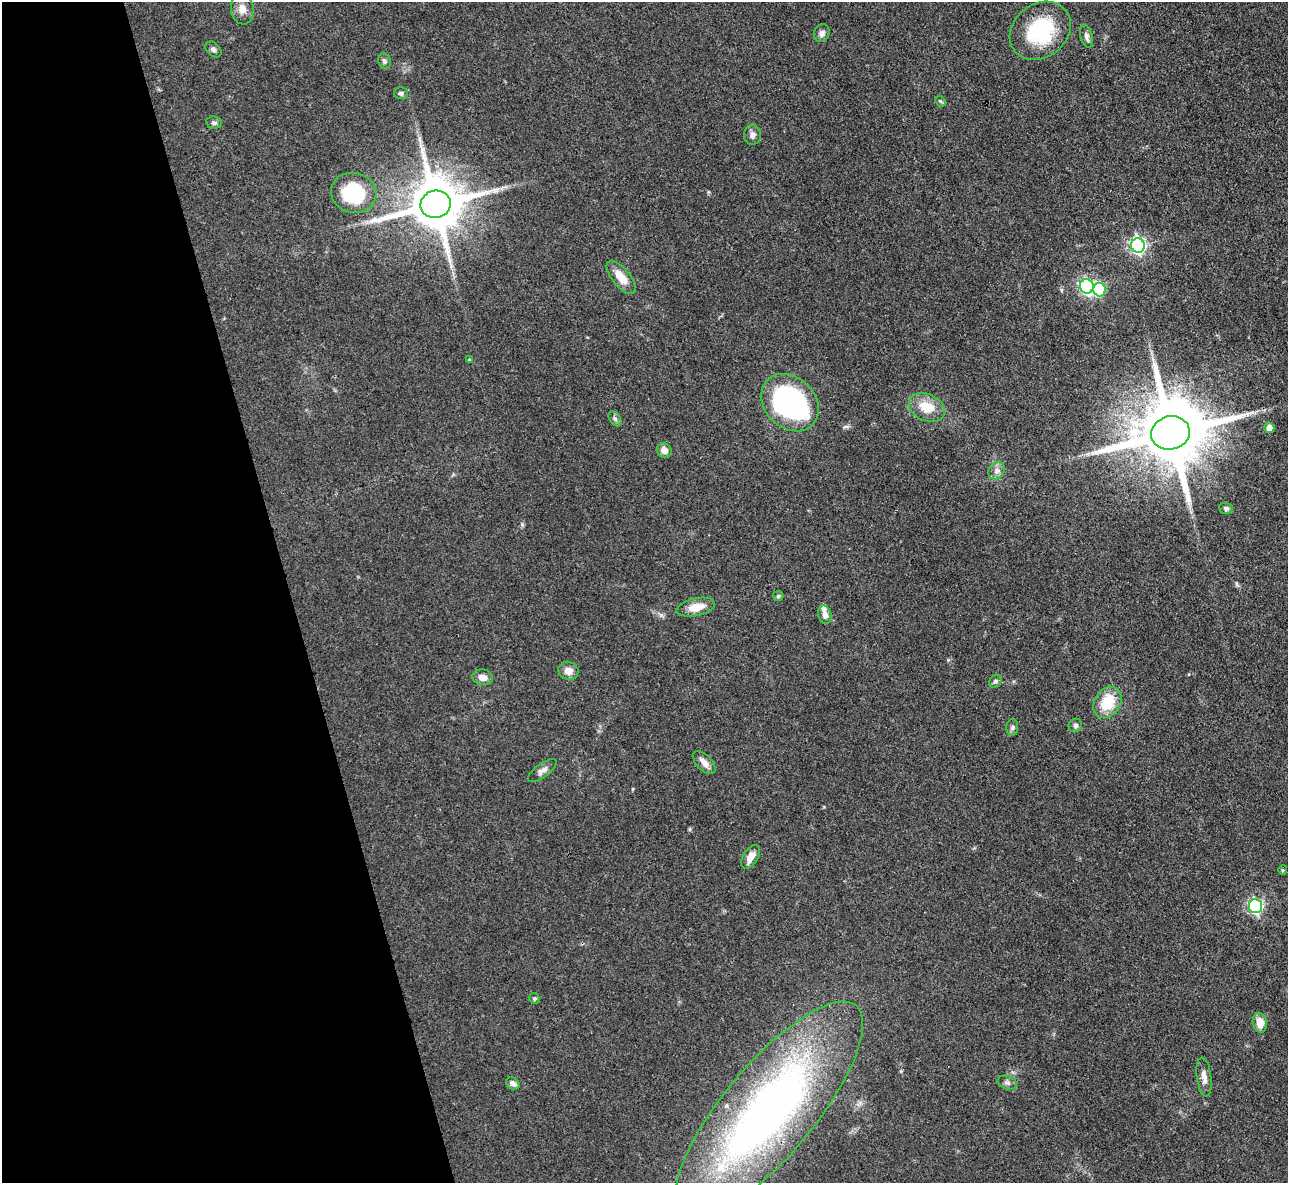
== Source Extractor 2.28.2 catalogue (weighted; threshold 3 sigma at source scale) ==
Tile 5 of 4 x 4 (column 1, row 2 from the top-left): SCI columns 1-1286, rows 2504-3684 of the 5146 x 5128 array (HDU 1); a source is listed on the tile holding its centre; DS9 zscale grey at full resolution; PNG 1290 x 1185 px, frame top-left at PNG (2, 2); each listed source drawn as its Kron ellipse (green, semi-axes under 4 px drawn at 4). Shown black and unused: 22% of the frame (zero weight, under 3 of 4 exposures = <1% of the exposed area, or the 3 px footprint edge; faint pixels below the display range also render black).
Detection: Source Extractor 2.28.2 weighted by HDU 2 'WHT'; one run over the whole footprint, this tile lists its part. Background 0.0978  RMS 0.0066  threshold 0.0297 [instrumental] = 3 sigma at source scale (4.5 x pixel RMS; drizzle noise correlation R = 1.50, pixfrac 1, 0.05/0.05 arcsec/px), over >= 5 px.
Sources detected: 47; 2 inside a brighter listed object's ellipse — not listed separately; the other 45 listed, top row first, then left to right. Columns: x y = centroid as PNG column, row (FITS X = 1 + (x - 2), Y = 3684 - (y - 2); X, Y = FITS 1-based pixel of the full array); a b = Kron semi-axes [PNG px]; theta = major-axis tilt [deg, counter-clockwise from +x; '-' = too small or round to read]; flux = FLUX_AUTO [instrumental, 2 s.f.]
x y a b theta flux
242 9 15 11 -81 5.9
1040 31 33 26 39 47
822 33 9 7 66 2.9
1086 36 11 6 -76 2.8
213 49 9 6 -45 2
384 61 8 6 -72 1.8
401 93 7 6 - 1.7
940 101 6 4 -43 0.99
214 123 8 6 -10 1.8
752 135 10 8 87 3.1
354 193 23 20 -15 42
435 204 15 14 - 4200
1138 246 7 6 - 170
621 278 20 9 -50 10
1087 286 7 6 - 150
1099 289 7 6 - 43
469 360 4 4 - 0.88
790 403 32 25 -45 130
927 408 19 13 -24 14
615 419 8 5 -54 1.6
1269 428 5 5 - 9.1
1170 433 19 16 12 7600
664 450 7 7 - 3.9
997 471 9 7 55 3.1
1226 508 7 5 -16 1.8
778 596 5 5 - 1
696 607 19 8 12 9.8
825 615 9 6 -76 3.3
568 671 10 9 - 5.1
483 677 10 8 -11 4.9
995 681 7 5 43 1.5
1107 702 17 13 56 21
1075 725 7 6 - 1.8
1012 727 8 6 88 1.7
704 762 14 7 -46 4.5
542 770 17 6 36 3.2
751 857 13 7 57 6
1283 870 5 4 - 0.78
1256 906 7 6 - 120
534 998 5 5 - 1.2
1260 1023 10 7 -80 8.1
1204 1077 19 7 -83 4.8
513 1083 7 5 -33 3.1
1007 1083 10 6 -20 2.2
769 1110 136 45 50 390
Overlapping masked pixels (flux is a lower limit): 2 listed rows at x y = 1170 433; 769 1110